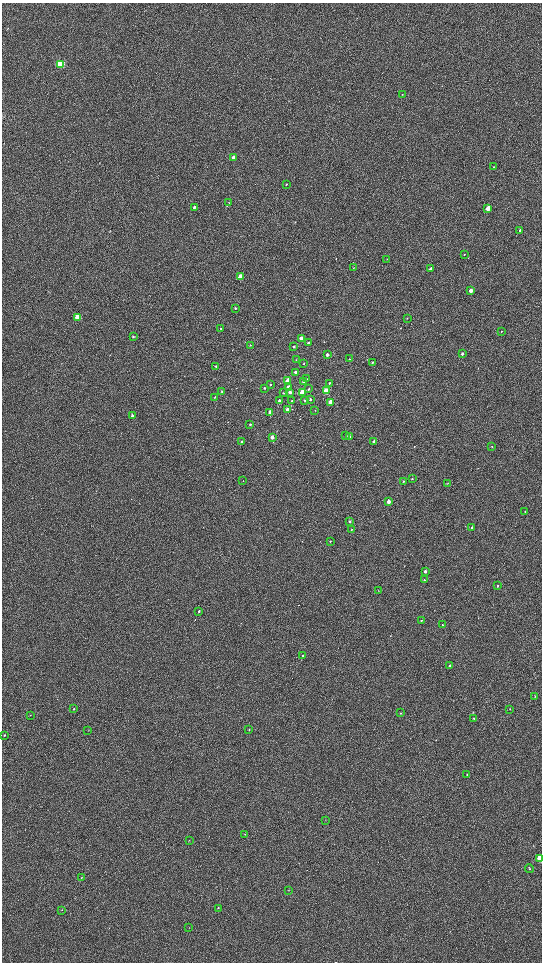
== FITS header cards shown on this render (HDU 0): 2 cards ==
NAXIS1  =                 1080 / length of data axis 1
NAXIS2  =                 1920 / length of data axis 2

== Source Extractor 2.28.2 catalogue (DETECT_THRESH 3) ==
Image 1080 x 1920 px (HDU 0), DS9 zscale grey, zoomed out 1/2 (1 PNG px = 2 x 2 image px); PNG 544 x 964 px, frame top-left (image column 1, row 1919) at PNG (2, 3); each listed source drawn as its Kron ellipse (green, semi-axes under 4 px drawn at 4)
Background 606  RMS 58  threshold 173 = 3 sigma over >= 5 px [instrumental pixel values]
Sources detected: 103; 1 cannot appear on this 1/2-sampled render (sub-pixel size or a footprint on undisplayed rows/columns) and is neither listed nor drawn; the other 102 listed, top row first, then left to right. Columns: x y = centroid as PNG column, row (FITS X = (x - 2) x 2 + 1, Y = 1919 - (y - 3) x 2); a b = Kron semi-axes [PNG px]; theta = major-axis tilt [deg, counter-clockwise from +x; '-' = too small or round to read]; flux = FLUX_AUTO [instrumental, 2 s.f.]
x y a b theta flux
61 64 4 3 - 990000
402 94 2 2 - 4700
233 158 3 3 - 91000
493 167 2 2 - 4800
286 184 3 2 - 8200
229 202 3 2 - 3600
194 207 3 3 - 16000
488 208 3 2 - 210000
520 230 3 3 - 13000
464 254 2 2 - 4400
387 259 3 2 - 3700
353 268 3 2 - 4000
431 268 3 3 - 27000
240 277 3 3 - 230000
471 291 3 2 - 130000
235 308 3 3 - 9700
77 317 4 3 - 250000
407 318 3 2 - 4700
221 329 3 3 - 7500
501 331 3 2 - 6300
133 337 3 3 - 12000
301 338 3 3 - 69000
308 343 3 2 - 13000
250 345 3 2 - 6200
294 347 3 2 - 18000
462 354 3 2 - 32000
327 355 3 2 - 35000
349 359 2 2 - 6200
296 360 3 2 - 3900
372 362 3 2 - 11000
304 363 3 2 - 7800
216 366 2 2 - 7800
295 372 4 3 - 35000
306 379 3 3 - 14000
288 381 3 3 - 210000
303 381 3 3 - 15000
329 383 3 2 - 10000
270 385 3 2 - 11000
288 387 3 3 - 55000
264 388 3 2 - 11000
309 389 4 3 - 13000
222 391 3 2 - 10000
326 391 3 3 - 510000
290 392 4 3 - 28000
302 392 3 3 - 310000
283 393 3 2 - 6700
215 397 3 2 - 7500
310 399 3 3 - 14000
305 400 3 3 - 17000
279 401 3 2 - 39000
292 401 3 2 - 7200
330 402 3 3 - 210000
287 410 3 3 - 150000
315 410 3 1 - 4200
270 412 3 3 - 91000
132 416 3 3 - 18000
250 424 3 3 - 11000
346 436 2 2 - 9300
350 436 4 3 - 10000
272 437 3 3 - 55000
242 441 3 2 - 11000
374 442 3 2 - 68000
492 446 3 2 - 5300
412 479 3 2 - 8600
243 481 3 2 - 5000
403 481 3 3 - 8500
447 483 2 2 - 4200
388 501 3 2 - 100000
525 511 3 2 - 5900
350 521 3 3 - 17000
472 528 2 2 - 26000
351 529 3 2 - 6000
330 541 3 2 - 6900
425 571 3 2 - 31000
424 580 2 2 - 6200
497 586 3 2 - 8200
378 591 3 3 - 6000
199 611 3 2 - 14000
421 620 3 2 - 5300
442 625 2 2 - 7400
303 656 3 2 - 30000
450 666 3 2 - 50000
535 696 3 3 - 7200
73 709 3 3 - 9100
510 709 3 2 - 5100
400 713 3 2 - 6500
30 715 3 2 - 3600
474 718 3 3 - 9200
249 730 3 2 - 7300
88 731 3 2 - 4300
4 735 3 2 - 5600
467 774 3 2 - 4600
325 820 2 2 - 3800
245 834 3 2 - 4200
189 840 3 2 - 4300
540 859 4 3 - 410000
529 868 4 2 - 5500
81 878 2 2 - 3000
288 890 3 2 - 4500
218 908 3 2 - 5100
62 910 3 2 - 5300
189 928 2 2 - 3900
At the frame edge (FLAGS 8, measured only in part): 1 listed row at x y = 540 859
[1 sub-pixel or undisplayed-footprint detection neither listed nor drawn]